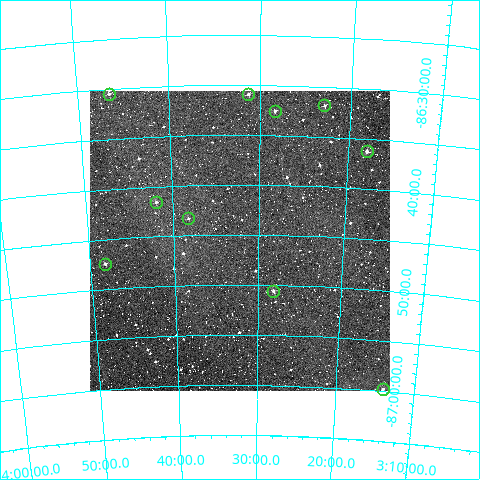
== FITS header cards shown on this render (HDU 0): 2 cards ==
NAXIS1  =                  300
NAXIS2  =                  300

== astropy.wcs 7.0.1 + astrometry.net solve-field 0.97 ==
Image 300 x 300 px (HDU 0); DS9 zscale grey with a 90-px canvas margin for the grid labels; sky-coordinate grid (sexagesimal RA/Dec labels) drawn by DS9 from the SOLVED WCS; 10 Tycho-2 reference stars matched to detected sources circled (green)
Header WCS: RA---TAN/DEC--TAN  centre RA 03:32:13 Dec -86:46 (53.05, -86.76 deg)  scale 6 arcsec/px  FOV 30.0' x 30.0'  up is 0 deg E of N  parity normal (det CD < 0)
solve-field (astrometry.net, Tycho-2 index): VERIFIED the header's WCS against the Tycho-2 star catalogue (verified at 2 index scales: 9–10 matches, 0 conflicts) and refined it, rather than solving blind
Solved WCS: RA---TAN-SIP/DEC--TAN-SIP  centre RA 03:32:14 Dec -86:46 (53.06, -86.76 deg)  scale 6 arcsec/px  FOV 30.0' x 30.0'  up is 0 deg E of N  parity normal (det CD < 0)
The solver's refit moves the header's centre by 0.93 arcsec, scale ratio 0.9996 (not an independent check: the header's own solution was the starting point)
Tycho-2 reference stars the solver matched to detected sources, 10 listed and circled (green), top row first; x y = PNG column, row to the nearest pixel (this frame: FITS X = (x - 90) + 1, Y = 300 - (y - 91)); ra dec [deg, ICRS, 3 dp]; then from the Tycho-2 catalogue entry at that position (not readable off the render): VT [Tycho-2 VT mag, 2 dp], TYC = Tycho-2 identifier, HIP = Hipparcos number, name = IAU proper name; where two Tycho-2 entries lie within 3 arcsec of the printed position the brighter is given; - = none
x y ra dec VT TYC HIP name
109 94 56.633 -86.508 11.38 9499-569-1 - -
248 94 52.816 -86.515 11.79 9499-350-1 - -
324 105 50.719 -86.532 11.43 9499-104-1 - -
275 111 52.080 -86.543 11.92 9499-335-1 - -
367 151 49.481 -86.604 11.04 9499-7-1 - -
156 202 55.471 -86.693 11.82 9499-749-1 - -
188 218 54.552 -86.721 12.31 9499-580-1 - -
105 264 57.066 -86.790 11.53 9499-860-1 - -
273 291 52.035 -86.843 11.03 9499-827-1 - -
383 389 48.502 -86.997 11.63 9499-708-1 - -